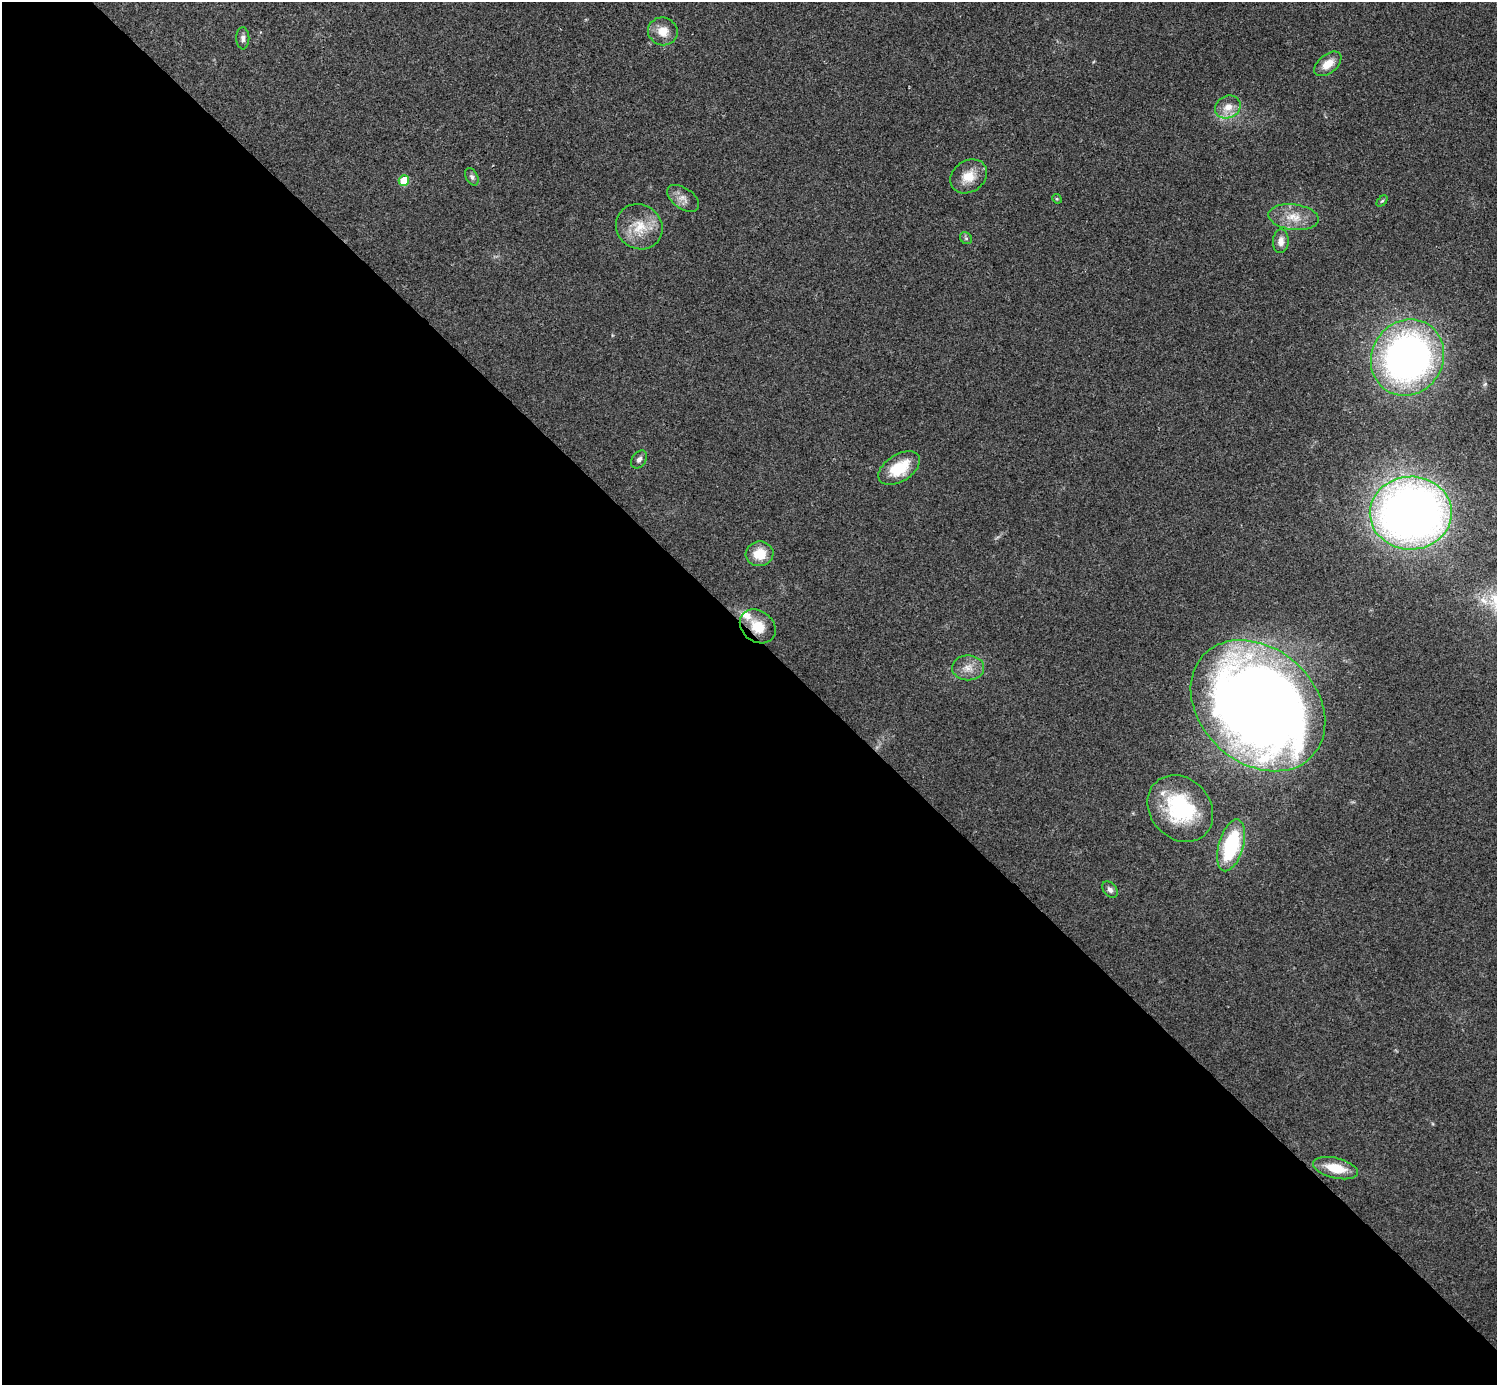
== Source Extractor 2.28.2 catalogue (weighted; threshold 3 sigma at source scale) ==
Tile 9 of 4 x 4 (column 1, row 3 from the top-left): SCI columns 3-1497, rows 1539-2921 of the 5985 x 5985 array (HDU 1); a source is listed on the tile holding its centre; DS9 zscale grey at full resolution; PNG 1499 x 1387 px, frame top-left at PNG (2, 2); each listed source drawn as its Kron ellipse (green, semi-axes under 4 px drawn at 4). Shown black and unused: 54% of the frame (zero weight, under 3 of 4 exposures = <1% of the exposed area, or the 3 px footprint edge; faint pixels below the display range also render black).
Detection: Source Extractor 2.28.2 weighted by HDU 2 'WHT'; one run over the whole footprint, this tile lists its part. Background 0.0709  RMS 0.0053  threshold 0.0239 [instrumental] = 3 sigma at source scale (4.5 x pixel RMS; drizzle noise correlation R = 1.50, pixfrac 1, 0.05/0.05 arcsec/px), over >= 5 px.
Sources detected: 27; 1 inside a brighter listed object's ellipse — not listed separately; the other 26 listed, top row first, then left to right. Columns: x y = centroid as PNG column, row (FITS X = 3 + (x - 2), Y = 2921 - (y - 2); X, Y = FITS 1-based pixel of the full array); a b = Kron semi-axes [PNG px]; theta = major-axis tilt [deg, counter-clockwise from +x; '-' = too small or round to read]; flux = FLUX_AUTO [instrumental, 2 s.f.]
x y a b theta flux
663 31 15 14 - 7.6
243 38 11 6 -88 2
1328 64 16 9 39 7.3
1228 107 13 11 24 6.5
969 176 19 15 34 9.6
472 177 9 5 -61 1.6
404 181 5 5 - 17
683 198 18 10 -35 4.4
1057 199 5 4 - 0.59
1382 201 6 4 44 0.71
1294 217 25 13 -7 9.8
639 227 24 22 -35 15
966 238 6 5 - 0.98
1281 241 12 8 86 3.4
1407 357 39 35 58 240
639 459 10 7 54 1.9
899 468 23 13 32 18
1411 513 41 36 1 450
760 554 14 12 8 11
758 626 19 15 -37 12
968 668 16 12 -1 6.1
1258 706 74 57 -42 790
1180 809 36 30 -48 47
1231 845 27 12 74 44
1110 890 9 6 -50 2.3
1336 1168 23 10 -13 13
Overlapping masked pixels (flux is a lower limit): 1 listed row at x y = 758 626